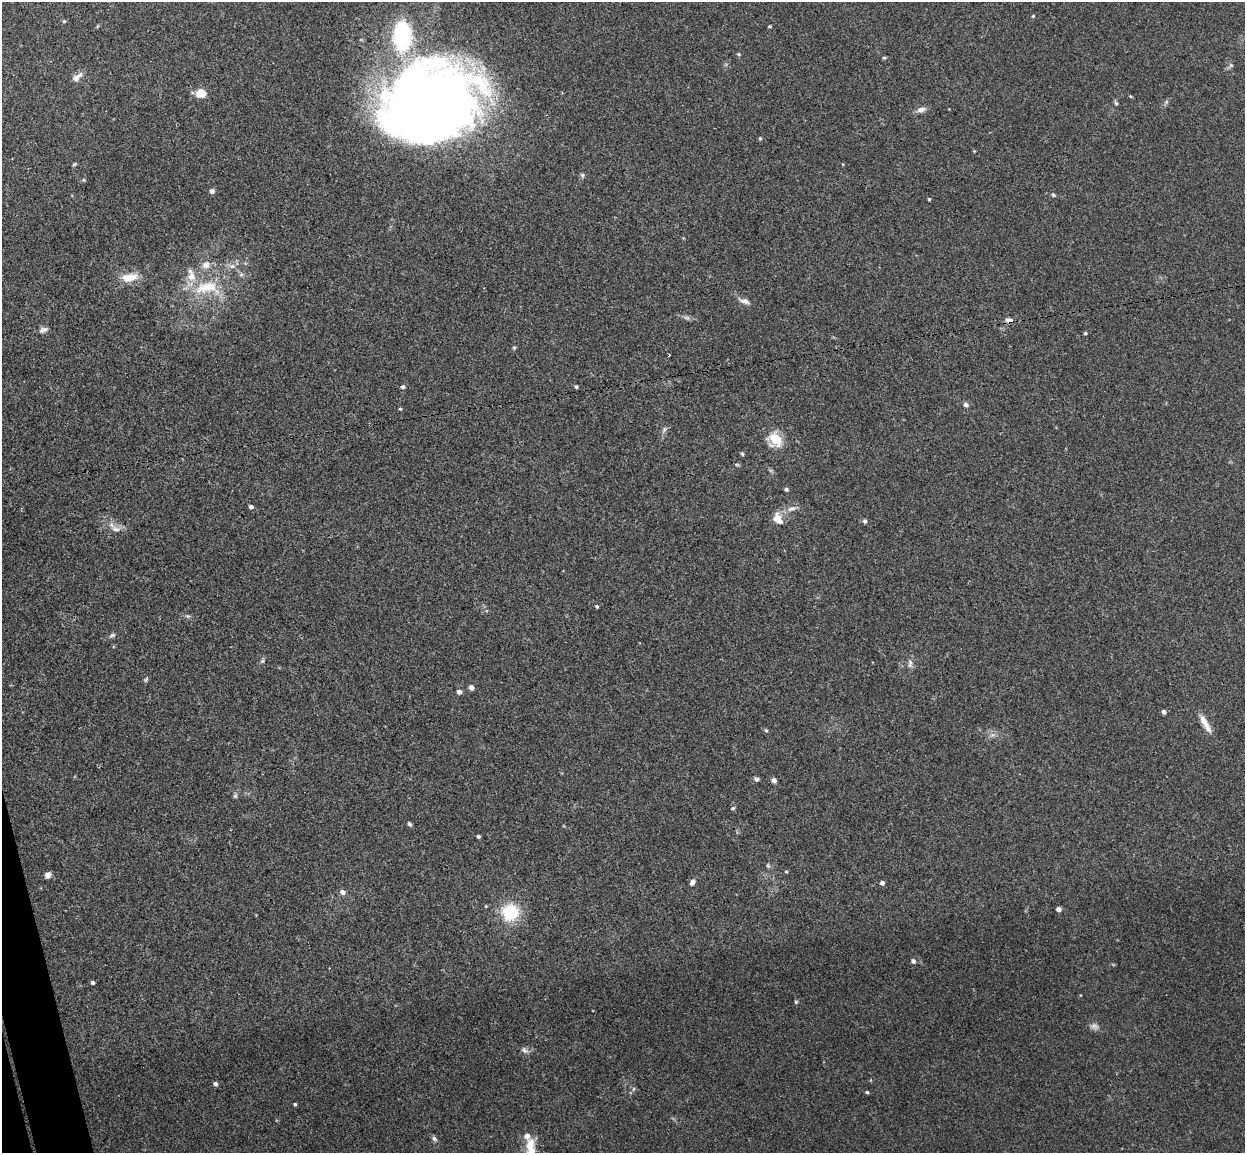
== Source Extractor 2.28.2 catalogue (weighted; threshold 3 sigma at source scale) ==
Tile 7 of 4 x 4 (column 3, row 2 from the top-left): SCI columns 2545-3787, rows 2457-3607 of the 5086 x 5029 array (HDU 1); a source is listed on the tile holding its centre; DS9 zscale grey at full resolution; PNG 1247 x 1155 px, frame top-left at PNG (2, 2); no overlay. Shown black and unused: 1% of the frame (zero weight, under 3 of 4 exposures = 5% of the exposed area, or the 3 px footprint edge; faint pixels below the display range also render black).
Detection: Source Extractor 2.28.2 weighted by HDU 2 'WHT'; one run over the whole footprint, this tile lists its part. Background 0.0387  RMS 0.0042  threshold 0.0191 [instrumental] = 3 sigma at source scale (4.5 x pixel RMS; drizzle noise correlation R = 1.50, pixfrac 1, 0.05/0.05 arcsec/px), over >= 5 px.
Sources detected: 87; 2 too faint to see at this stretch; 4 inside a brighter object's white glare — not listed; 3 inside a brighter listed object's ellipse — not listed separately; the other 78 listed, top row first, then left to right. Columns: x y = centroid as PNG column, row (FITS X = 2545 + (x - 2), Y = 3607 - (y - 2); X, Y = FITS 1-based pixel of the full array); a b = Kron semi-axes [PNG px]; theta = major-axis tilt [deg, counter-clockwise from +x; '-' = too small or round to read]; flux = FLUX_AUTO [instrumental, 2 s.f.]
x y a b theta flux
1033 16 4 4 - 0.46
64 21 5 4 - 0.55
770 26 4 3 - 0.49
738 54 5 4 - 0.51
884 58 5 4 - 0.51
1231 65 6 5 - 0.78
77 77 17 7 38 2.4
201 93 9 8 - 7.3
428 100 74 69 -41 360
1166 102 7 4 71 0.7
1116 103 7 4 -59 0.71
921 110 11 6 18 2.3
760 138 5 4 - 0.51
74 164 6 4 44 0.51
582 175 7 5 -89 0.8
84 180 5 4 - 0.57
212 191 5 5 - 1.6
1053 195 6 4 -40 0.74
929 199 4 3 - 0.47
206 265 12 10 32 3.2
232 266 9 6 1 1.9
129 277 21 10 10 6.8
207 288 43 19 2 20
745 301 15 7 -19 2.1
1009 320 10 6 -4 1.6
43 330 12 6 19 1.5
1085 333 4 3 - 0.62
514 348 5 5 - 0.5
403 387 6 5 - 0.78
576 387 4 4 - 0.76
966 405 6 5 - 1.3
400 409 4 3 - 0.42
664 430 9 5 63 1.1
776 439 9 8 - 16
742 454 5 4 - 0.49
737 465 6 4 -19 0.48
786 489 5 4 - 0.82
251 507 5 4 - 1.4
792 509 15 5 13 2.1
778 518 14 10 -59 4.8
865 521 5 4 - 1.1
116 529 14 7 -9 2.8
597 607 4 4 - 0.6
188 616 6 5 - 0.76
112 635 8 4 24 0.88
262 661 6 5 - 0.75
910 664 13 6 -88 1.7
146 679 9 3 61 0.58
471 687 5 4 - 2.4
459 692 4 4 - 2
1164 712 5 4 - 1.4
1204 722 22 8 -59 4.4
766 730 5 4 - 0.57
993 735 8 4 0 1.2
756 779 5 5 - 1.3
774 780 5 4 - 2
235 796 6 5 - 0.79
733 808 5 4 - 0.61
409 824 5 4 - 0.87
478 836 4 3 - 0.73
768 866 6 4 -77 0.61
786 871 4 4 - 0.46
48 875 7 5 53 2
692 882 6 5 - 1.8
882 883 4 4 - 1.5
342 892 6 5 - 1.8
1059 909 5 4 - 1.8
510 912 13 13 - 23
913 961 6 5 - 1.1
93 982 4 3 - 0.76
796 1002 5 4 - 0.59
524 1050 11 7 -38 1.5
215 1084 5 4 - 1.4
633 1089 6 4 72 0.69
867 1092 4 3 - 0.74
295 1104 4 3 - 0.57
434 1138 8 5 -40 1.1
531 1147 28 13 -88 7.8
Overlapping masked pixels (flux is a lower limit): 1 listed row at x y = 1009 320
Isophote crosses this tile's border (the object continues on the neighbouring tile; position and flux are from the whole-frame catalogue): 1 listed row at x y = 531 1147